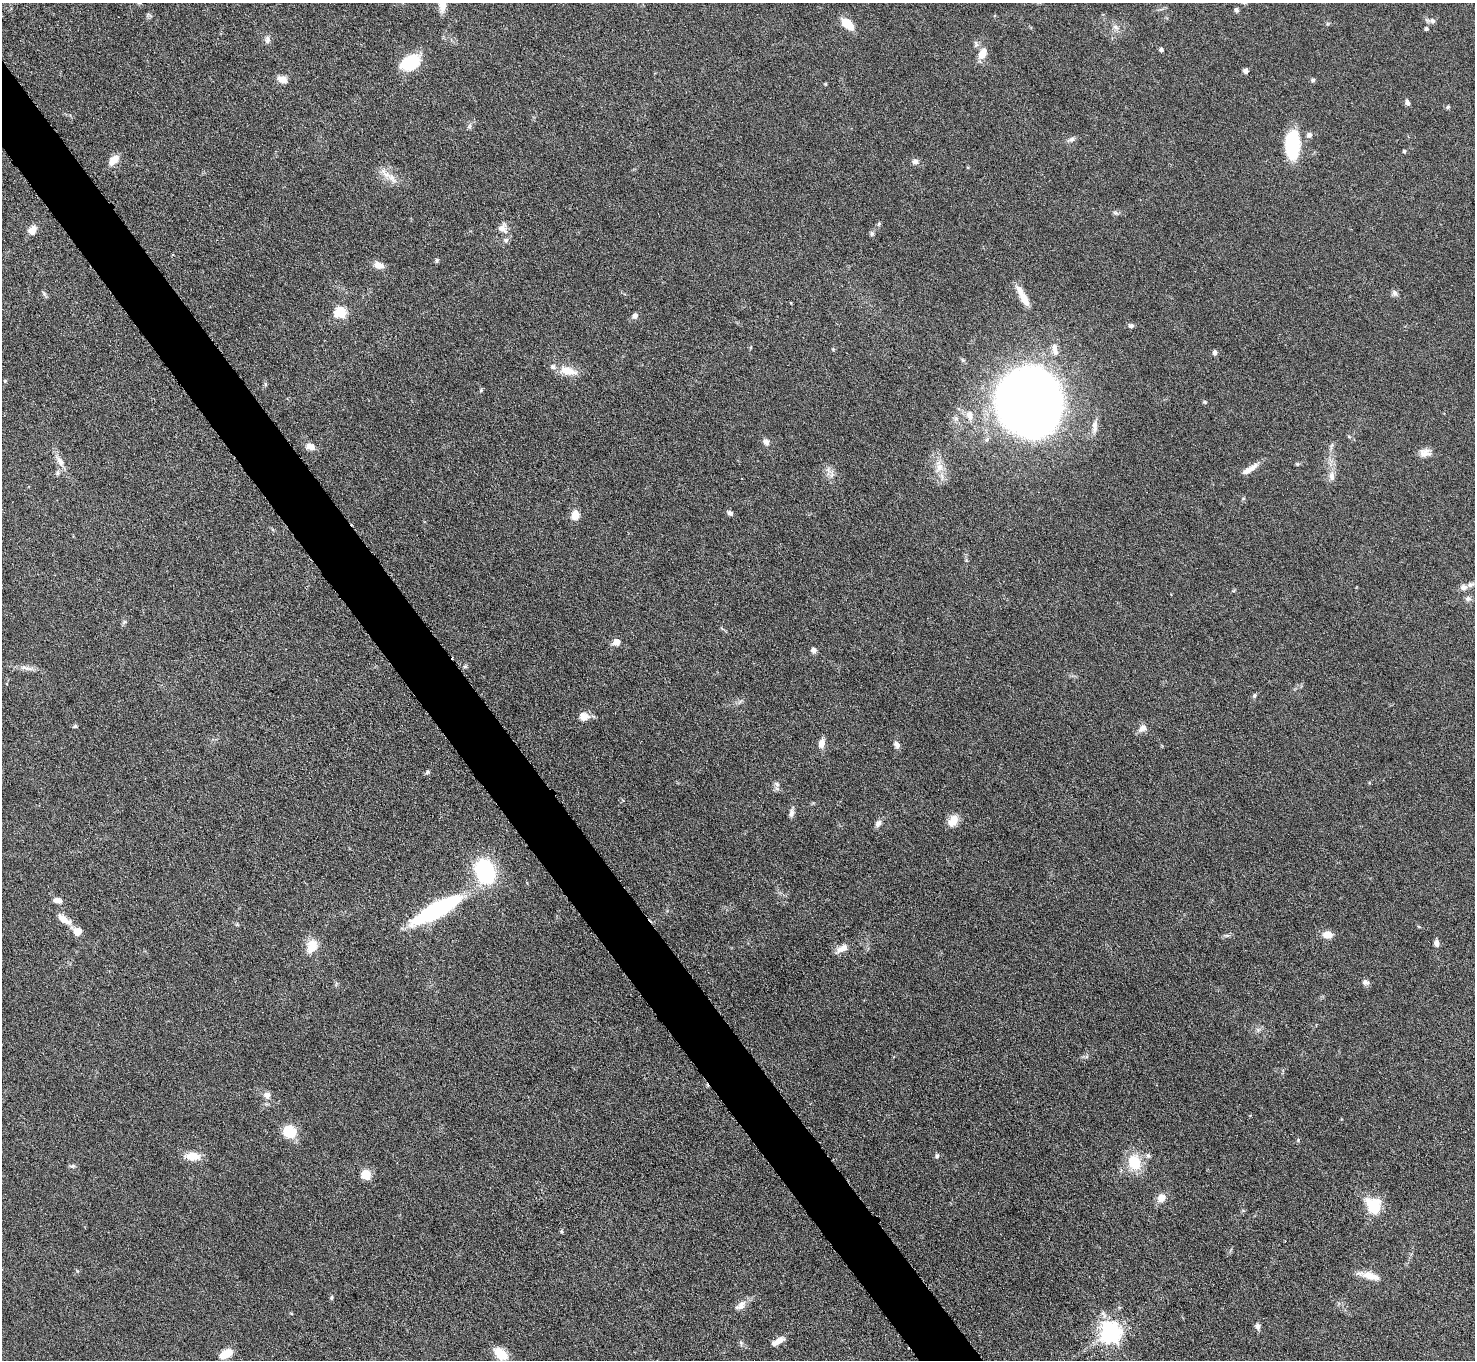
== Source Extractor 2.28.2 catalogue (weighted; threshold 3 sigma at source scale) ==
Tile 11 of 4 x 4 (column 3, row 3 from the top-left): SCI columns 2947-4419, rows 1656-3013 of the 5893 x 5887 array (HDU 1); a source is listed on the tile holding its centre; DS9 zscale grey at full resolution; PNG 1477 x 1362 px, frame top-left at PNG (2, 3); no overlay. Shown black and unused: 4% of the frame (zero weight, under 3 of 6 exposures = <1% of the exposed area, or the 3 px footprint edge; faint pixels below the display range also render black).
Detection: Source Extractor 2.28.2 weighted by HDU 2 'WHT'; one run over the whole footprint, this tile lists its part. Background 0.0847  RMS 0.0043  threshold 0.0176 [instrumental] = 3 sigma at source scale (4.09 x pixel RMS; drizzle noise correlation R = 1.36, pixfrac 0.8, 0.05/0.05 arcsec/px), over >= 5 px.
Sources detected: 108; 3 inside a brighter listed object's ellipse — not listed separately; the other 105 listed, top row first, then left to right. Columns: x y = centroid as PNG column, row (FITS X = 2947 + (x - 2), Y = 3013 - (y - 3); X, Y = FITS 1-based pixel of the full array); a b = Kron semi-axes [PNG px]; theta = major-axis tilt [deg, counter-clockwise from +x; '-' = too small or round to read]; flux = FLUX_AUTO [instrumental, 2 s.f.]
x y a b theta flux
1236 10 5 4 - 1.1
1432 21 8 7 - 1.4
848 24 16 8 -39 6.9
1115 27 9 7 -33 1.6
1426 29 4 4 - 0.79
267 40 10 7 88 1.6
1161 50 5 5 - 0.75
982 53 14 9 68 4.7
410 62 15 10 22 27
1245 71 5 5 - 1.3
282 79 12 8 -18 3.2
1313 80 6 5 - 0.79
1407 102 7 5 -67 1.3
1448 107 6 4 28 0.65
469 126 7 4 89 0.8
1309 135 7 6 - 1.4
1071 139 9 6 24 1.2
1293 144 27 13 88 27
1404 151 5 4 - 0.55
114 160 16 9 47 3.6
915 161 8 6 -1 1.5
392 178 19 8 -53 3.8
1116 213 9 4 -26 0.82
503 228 16 12 -83 3.3
32 230 12 9 58 3
872 233 6 6 - 0.83
437 260 6 4 76 0.63
379 265 11 7 -18 3.4
44 293 9 4 -59 0.74
1395 293 9 7 -61 1.2
1023 296 31 8 -62 5.3
340 312 6 6 - 29
635 316 7 6 - 1.7
1131 326 7 6 - 1
751 347 5 3 - 0.36
1054 348 13 8 -84 2.7
1215 352 5 4 - 1.5
568 371 23 10 -14 6.4
5 381 4 3 - 0.35
265 384 6 4 -72 0.52
481 390 5 5 - 0.49
1029 401 47 43 -88 550
1205 402 5 5 - 0.51
970 415 14 10 -75 3.5
1095 426 21 7 84 3.1
766 442 8 6 -58 1.9
310 446 11 8 -12 2.8
1331 446 11 3 79 0.88
1425 453 15 11 8 3.1
60 461 18 7 -61 3.3
1297 464 5 5 - 0.53
939 467 16 9 66 4.2
1249 469 23 7 32 3.9
58 473 7 4 90 0.7
832 475 10 4 77 1.3
1332 476 14 8 -88 2.8
1243 498 5 5 - 0.53
730 513 7 5 -40 1.3
575 515 9 7 77 4.8
1464 587 8 7 - 2
1468 599 8 8 - 1.3
616 642 7 6 - 3.2
814 650 6 6 - 1.7
26 668 22 5 -12 2.6
1254 696 7 5 61 0.73
584 717 11 9 2 3.9
75 726 5 5 - 0.59
1142 728 12 8 38 2.4
821 744 11 7 81 2.7
896 744 10 6 -54 1.7
427 772 7 4 28 0.72
777 784 8 5 -41 1.1
791 813 12 6 85 1.5
953 820 15 11 57 4.3
878 823 10 7 54 1.7
485 871 22 17 -70 41
57 901 11 6 -14 2
436 910 57 14 28 50
64 919 17 8 -34 4.5
78 931 9 8 - 4.7
1227 935 7 4 18 0.78
1328 935 11 8 3 3.8
1437 943 8 5 -84 1.8
312 946 16 12 73 6.9
842 948 18 8 29 3.1
1365 982 9 7 -3 1.3
267 1095 9 8 - 2.1
290 1132 13 11 -22 11
1298 1140 5 4 - 0.49
192 1156 17 9 -3 5.9
937 1156 7 6 - 0.95
1148 1156 7 6 - 1
1134 1162 19 15 -70 12
72 1166 8 5 8 0.86
366 1175 6 5 - 19
1161 1198 10 8 47 3.6
1373 1205 22 19 -53 12
1369 1276 24 7 -14 5.7
331 1298 7 4 82 0.57
740 1305 17 9 40 3
1257 1326 9 6 -76 1.5
1111 1332 8 7 - 240
777 1342 16 7 29 3.2
226 1354 16 9 27 5.1
501 1354 15 9 -39 8.6
Isophote crosses this tile's border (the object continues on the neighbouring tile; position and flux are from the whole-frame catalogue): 1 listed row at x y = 501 1354